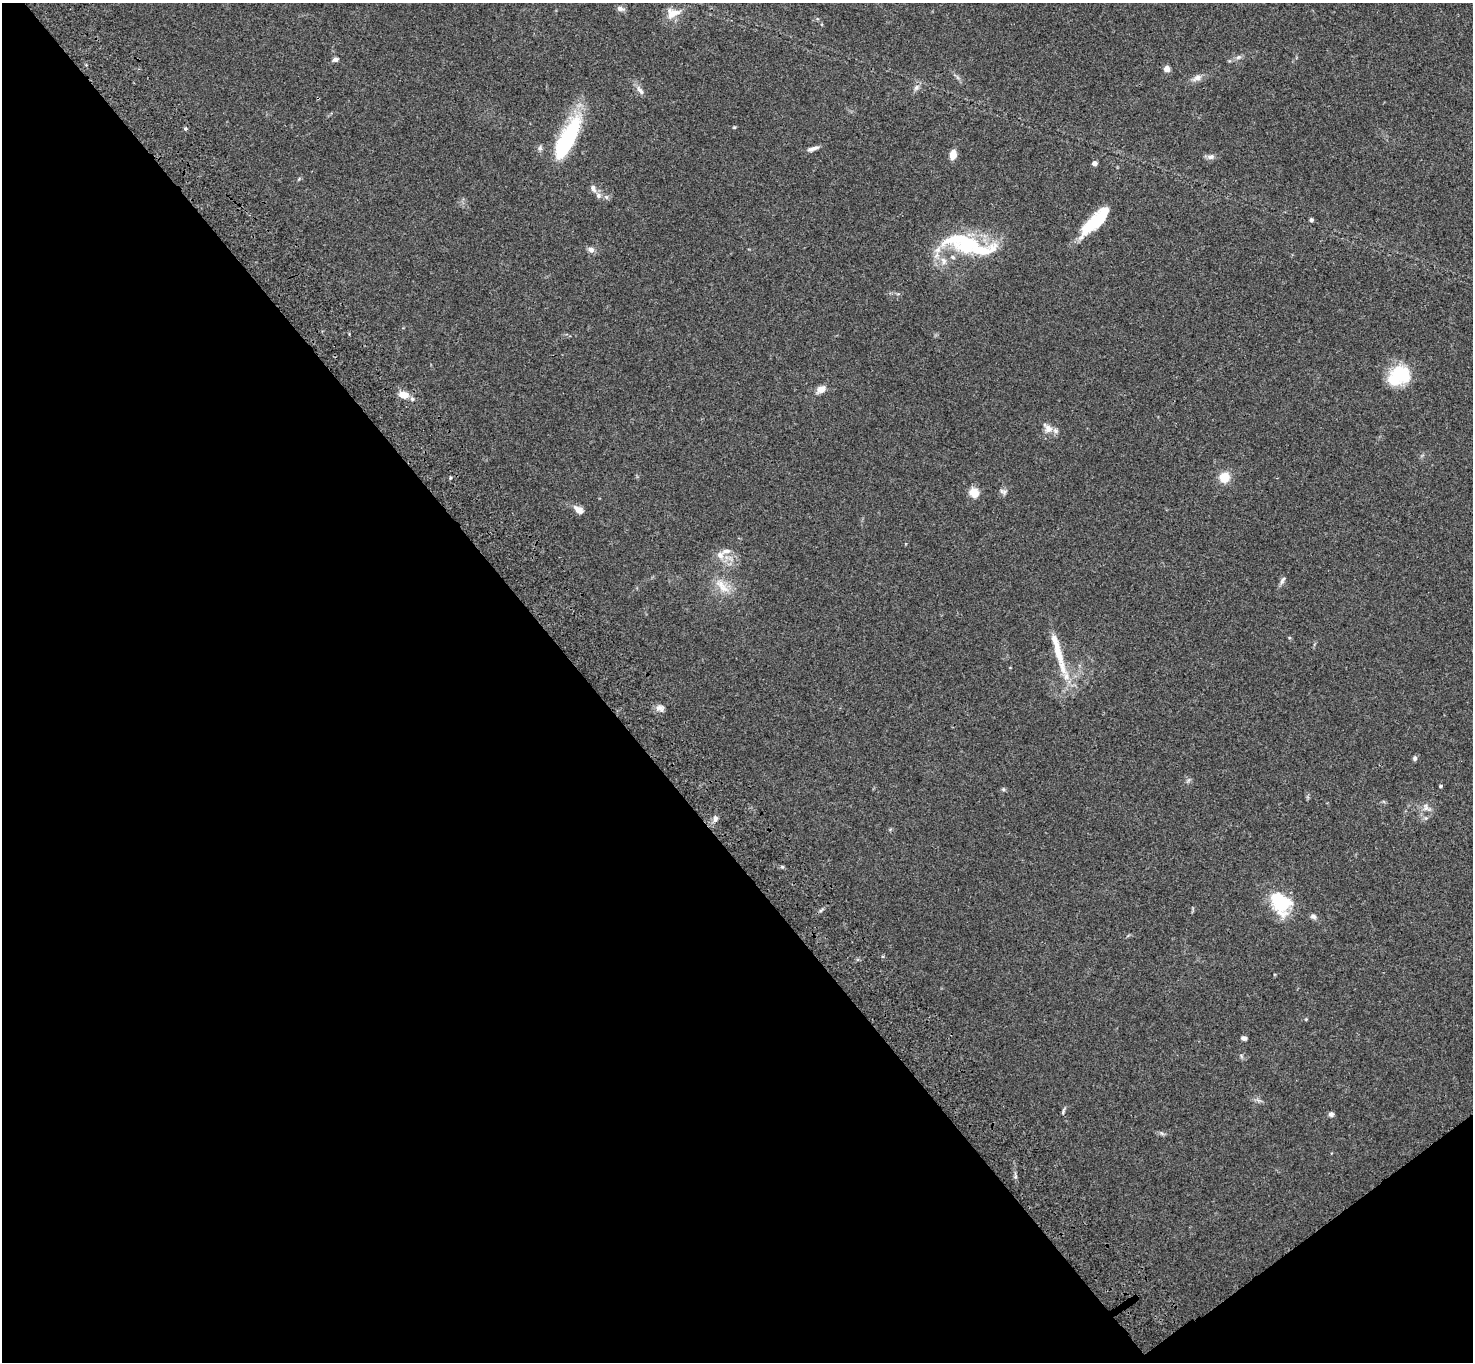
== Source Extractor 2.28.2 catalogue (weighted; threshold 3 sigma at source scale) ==
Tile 14 of 4 x 4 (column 2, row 4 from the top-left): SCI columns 1574-3044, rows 240-1599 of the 6091 x 6060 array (HDU 1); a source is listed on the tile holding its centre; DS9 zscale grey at full resolution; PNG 1475 x 1364 px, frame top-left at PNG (2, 3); no overlay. Shown black and unused: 42% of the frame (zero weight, under 3 of 4 exposures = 6% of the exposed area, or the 3 px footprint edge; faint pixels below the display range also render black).
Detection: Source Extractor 2.28.2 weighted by HDU 2 'WHT'; one run over the whole footprint, this tile lists its part. Background 0.0792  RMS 0.0059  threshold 0.0263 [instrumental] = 3 sigma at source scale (4.5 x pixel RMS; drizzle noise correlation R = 1.50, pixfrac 1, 0.05/0.05 arcsec/px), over >= 5 px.
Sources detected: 51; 3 inside a brighter object's white glare — not listed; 4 inside a brighter listed object's ellipse — not listed separately; the other 44 listed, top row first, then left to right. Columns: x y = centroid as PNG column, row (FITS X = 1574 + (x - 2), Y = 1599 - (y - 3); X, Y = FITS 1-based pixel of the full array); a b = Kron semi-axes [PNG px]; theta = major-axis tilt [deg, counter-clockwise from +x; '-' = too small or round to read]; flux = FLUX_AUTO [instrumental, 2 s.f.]
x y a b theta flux
620 9 10 6 -12 2.2
673 13 20 13 7 7.1
1238 57 9 5 27 1.7
335 60 7 5 12 1.5
1167 69 6 6 - 3.2
1197 78 13 8 27 3.1
916 88 8 7 - 2
640 90 15 5 -51 2.6
734 127 5 3 - 0.55
185 129 5 4 - 0.82
567 139 51 15 63 54
812 149 13 5 17 2.6
953 154 9 6 82 5.6
1211 157 9 7 19 2.2
1094 163 4 4 - 3.2
593 188 10 6 -67 2.4
1311 220 5 4 - 1
1094 222 30 13 48 22
966 243 26 25 - 33
591 250 8 6 -29 2.6
944 261 12 7 -72 3.6
1399 376 27 20 27 25
821 389 10 7 32 4.8
404 395 12 8 -11 6.6
1048 428 14 9 -51 4.4
1224 477 8 7 - 13
1003 492 11 6 -28 1.6
974 493 9 8 - 8.6
578 510 11 7 -38 4.5
720 555 11 10 - 4.3
1282 580 12 5 64 1.8
722 586 27 10 -46 8.7
1057 650 52 9 -74 18
660 708 11 8 -22 2.9
1415 758 6 5 - 1.4
1440 786 4 4 - 0.62
1003 789 6 4 -72 0.71
1426 808 12 9 -58 3.7
715 818 9 6 87 2
1281 903 29 21 -59 26
1313 916 8 6 -22 1.7
1244 1038 7 4 -12 1.8
1063 1111 9 4 73 1
1331 1114 6 6 - 1.6